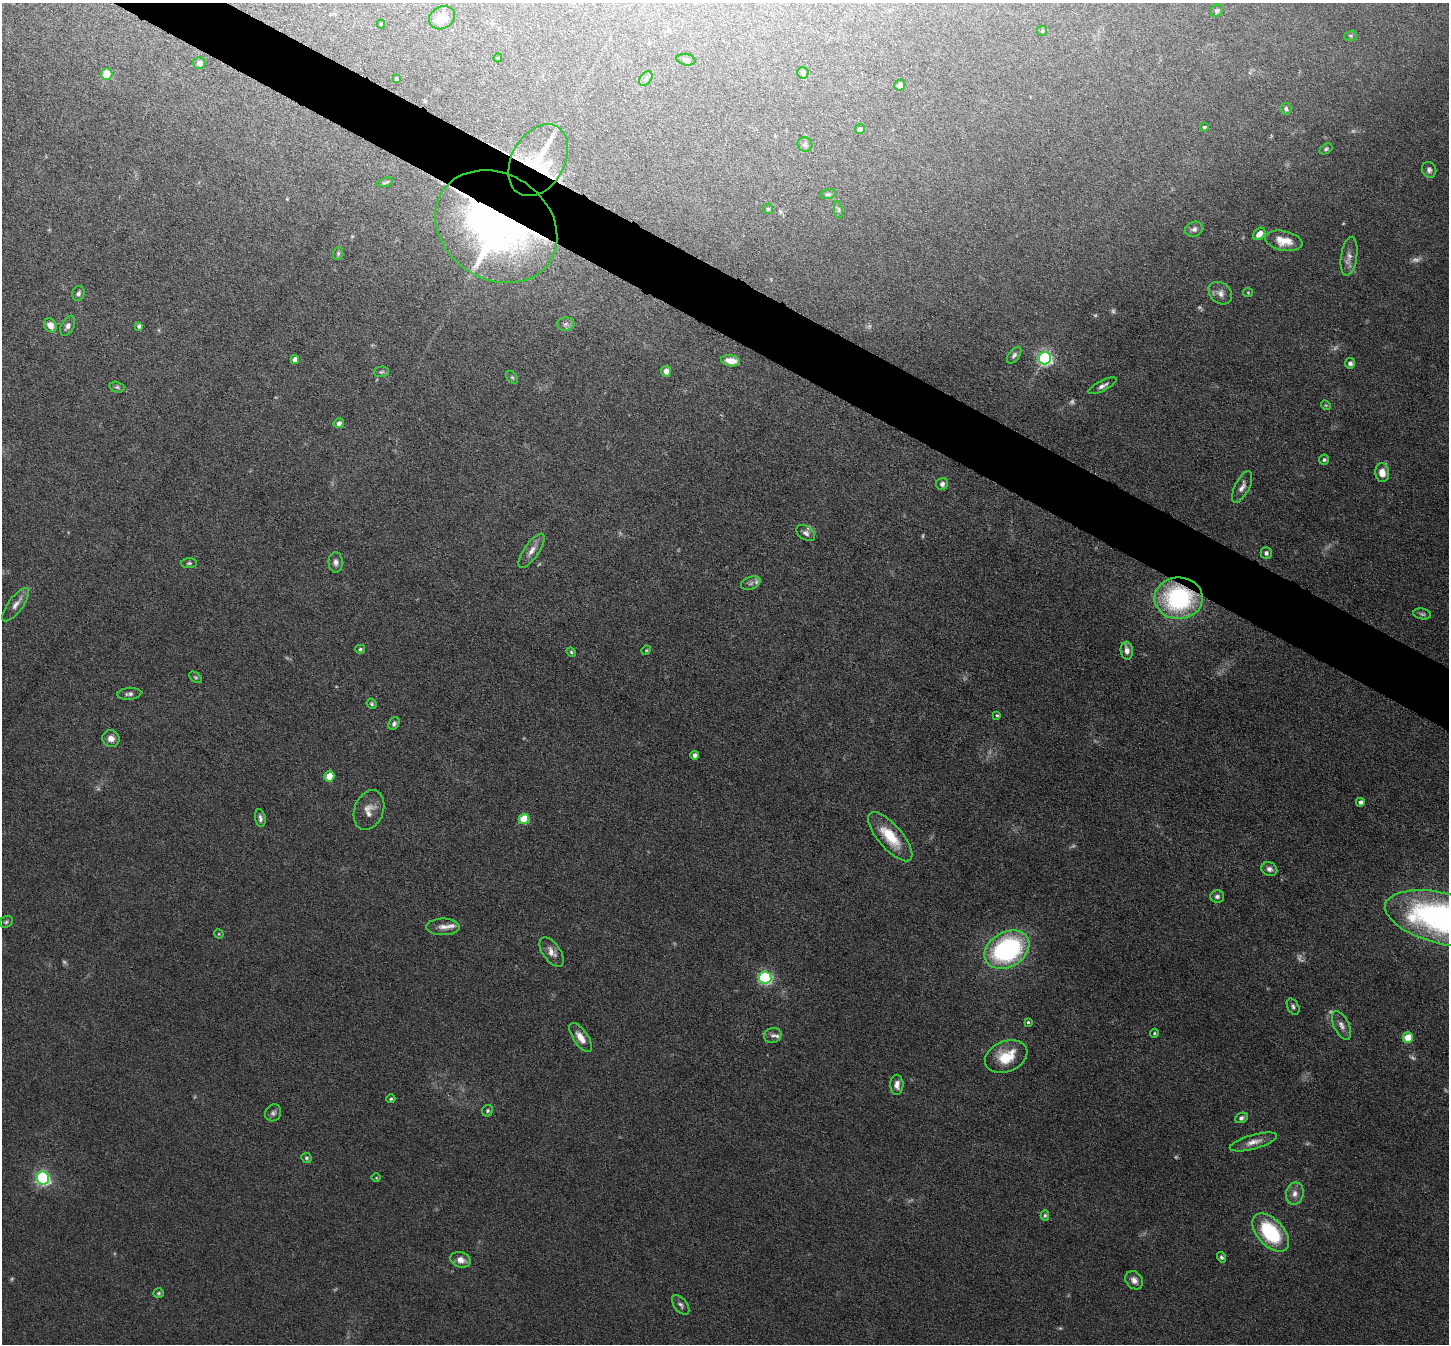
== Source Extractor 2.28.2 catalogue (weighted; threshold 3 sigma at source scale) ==
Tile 11 of 4 x 4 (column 3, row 3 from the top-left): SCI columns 2896-4342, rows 1490-2831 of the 5791 x 5800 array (HDU 1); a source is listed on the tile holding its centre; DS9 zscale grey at full resolution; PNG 1451 x 1346 px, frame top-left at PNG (2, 3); each listed source drawn as its Kron ellipse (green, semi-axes under 4 px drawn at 4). Shown black and unused: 4% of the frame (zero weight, under 6 of 12 exposures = <1% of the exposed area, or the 3 px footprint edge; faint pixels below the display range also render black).
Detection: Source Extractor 2.28.2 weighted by HDU 2 'WHT'; one run over the whole footprint, this tile lists its part. Background 0.102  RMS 0.0046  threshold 0.0189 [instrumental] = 3 sigma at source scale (4.09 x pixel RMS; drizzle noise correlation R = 1.36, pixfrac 0.8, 0.05/0.05 arcsec/px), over >= 5 px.
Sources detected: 142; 25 too faint to see at this stretch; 1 inside a brighter object's white glare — neither listed nor drawn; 3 inside a brighter listed object's ellipse — not listed separately; the other 113 listed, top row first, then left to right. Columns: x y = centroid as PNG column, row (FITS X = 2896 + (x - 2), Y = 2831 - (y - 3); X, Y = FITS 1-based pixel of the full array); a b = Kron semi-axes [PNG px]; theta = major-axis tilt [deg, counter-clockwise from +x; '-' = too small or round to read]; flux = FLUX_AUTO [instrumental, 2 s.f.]
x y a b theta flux
1217 11 7 6 - 1.2
442 18 13 11 31 6.1
381 24 4 4 - 0.4
1042 31 5 5 - 0.58
1351 36 6 5 - 0.69
498 58 4 4 - 0.42
686 60 9 5 -12 1.3
199 63 6 6 - 2.6
803 73 6 5 - 1.9
107 74 6 5 - 12
396 79 4 3 - 0.78
646 79 8 5 51 1.1
900 85 6 5 - 3
1286 109 6 5 - 1
1204 127 4 3 - 0.68
860 129 5 4 - 1.7
805 144 7 7 - 1.1
1326 149 7 4 31 0.8
538 160 38 26 60 27
1429 170 8 7 - 1.4
385 182 8 3 15 0.61
828 194 8 5 10 0.82
768 209 5 5 - 0.67
838 210 9 4 -82 0.84
496 227 64 52 -34 200
1194 229 9 7 18 1.6
1259 234 7 5 45 3.4
1284 241 19 10 -11 6.9
338 253 6 5 - 0.74
1349 256 19 8 81 3.4
78 293 8 6 75 1.2
1220 293 13 10 -41 2.9
1248 293 5 4 - 0.46
565 324 9 6 4 1.5
50 325 7 6 - 3.7
68 326 10 6 61 1.8
139 326 4 4 - 1.2
1014 355 9 5 53 1.2
1045 358 6 6 - 100
295 360 4 4 - 2.5
730 361 10 5 -8 4.5
1350 363 5 5 - 1.8
666 371 5 5 - 3.3
381 372 7 5 2 0.77
512 377 7 4 -53 0.76
1102 386 15 5 27 2
117 387 7 5 -15 0.8
1326 405 5 4 - 0.53
339 423 5 5 - 2
1324 460 5 5 - 0.82
1382 473 9 7 -83 4.3
942 484 6 5 - 1.5
1242 487 17 7 63 2.6
806 533 10 6 -34 1.7
531 551 20 7 55 3.6
1266 553 6 5 - 1.2
336 562 10 7 -87 1.9
189 563 8 5 1 0.83
751 583 10 6 19 1.6
1179 598 24 21 1 61
16 605 20 7 53 3
1422 614 9 5 -9 0.94
360 649 5 4 - 0.74
646 650 5 4 - 0.5
1127 651 9 6 -87 2.7
571 652 5 4 - 0.57
196 677 7 4 -37 0.68
129 694 12 6 4 1.4
372 704 5 4 - 0.71
997 715 4 4 - 0.57
394 724 7 5 60 1.2
111 738 9 8 - 2.9
694 755 4 4 - 1.9
329 776 5 5 - 8.2
1360 802 4 4 - 1.4
369 810 20 14 69 5.2
260 818 9 5 -80 1.4
524 819 5 5 - 18
890 837 31 12 -49 14
1269 869 8 6 -24 1.7
1217 897 7 6 - 1.3
1445 919 61 25 -13 170
6 922 7 5 30 0.84
443 927 17 8 0 3.3
219 934 5 4 - 0.47
1007 950 24 17 30 77
551 952 17 8 -55 3.4
765 978 6 6 - 61
1293 1007 8 5 -63 1.2
1028 1022 4 4 - 0.56
1341 1025 16 7 -64 2.7
1154 1033 4 4 - 0.51
773 1035 9 7 20 1.5
581 1037 17 7 -56 4.5
1408 1037 5 5 - 10
1006 1056 22 15 22 12
897 1085 10 6 89 2.5
391 1099 4 4 - 0.63
487 1111 6 5 - 0.86
273 1113 9 7 54 1.4
1241 1118 6 5 - 1.2
1253 1142 24 7 15 4
306 1158 5 5 - 0.73
43 1178 6 6 - 110
376 1178 4 3 - 0.4
1295 1194 11 9 79 2.9
1045 1215 5 4 - 0.74
1271 1233 23 13 -47 35
1221 1257 5 4 - 0.82
461 1260 10 7 -17 3.5
1134 1280 10 8 -50 2.5
159 1293 5 4 - 0.7
681 1305 11 6 -52 1.5
Overlapping masked pixels (flux is a lower limit): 3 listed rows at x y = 538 160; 496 227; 1179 598
Isophote crosses this tile's border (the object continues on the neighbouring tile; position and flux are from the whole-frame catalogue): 1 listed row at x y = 1445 919